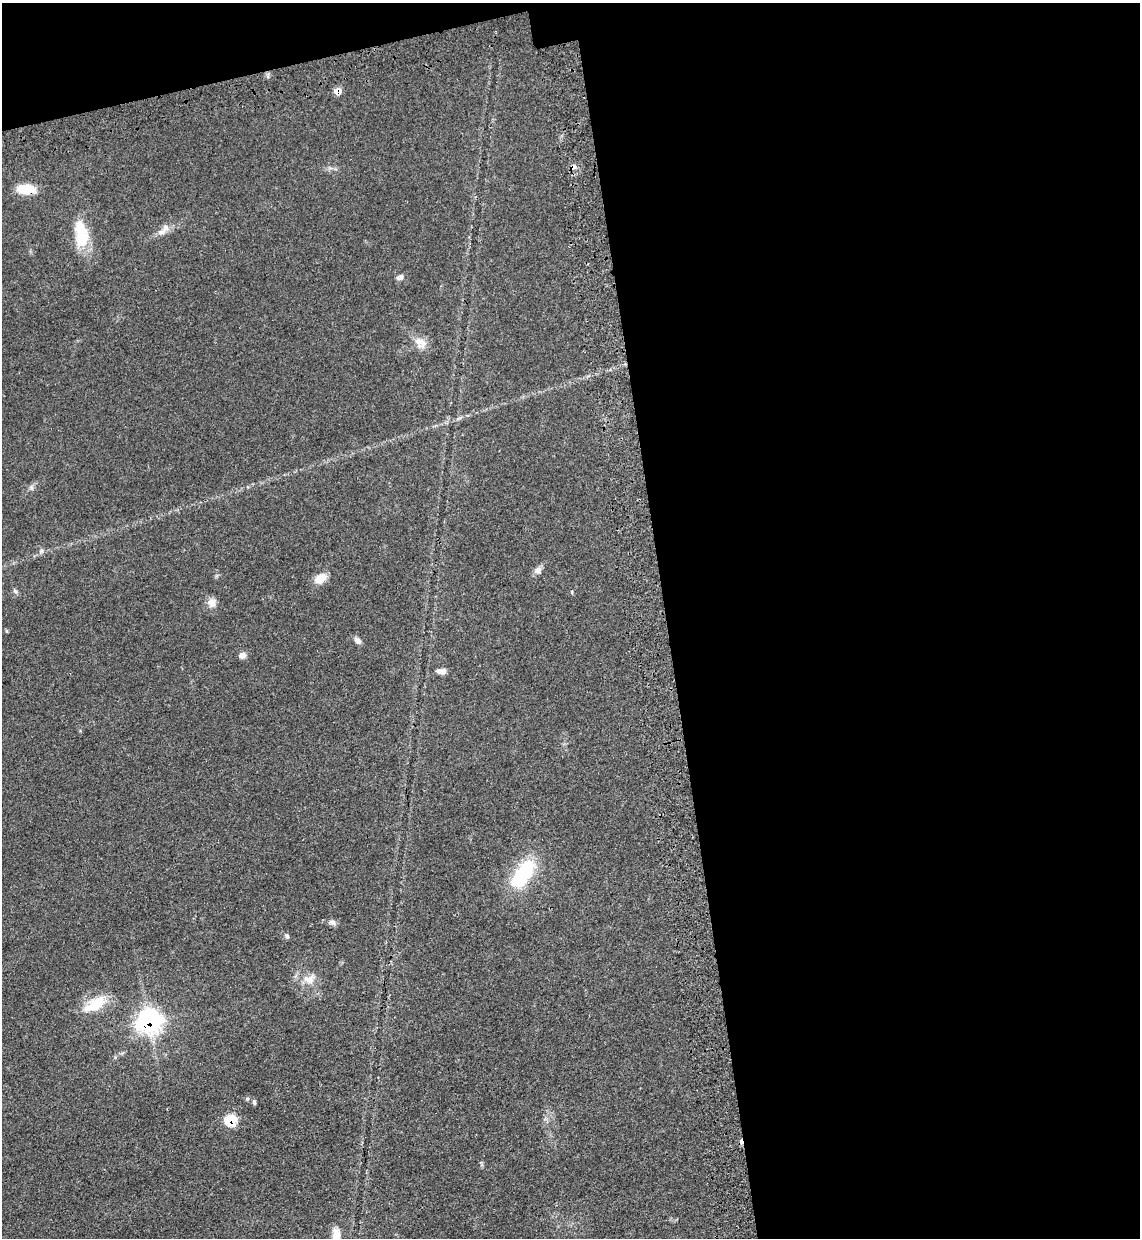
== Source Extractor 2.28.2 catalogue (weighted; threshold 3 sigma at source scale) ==
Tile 4 of 4 x 4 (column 4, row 1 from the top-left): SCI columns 3616-4753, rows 3783-5018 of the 5070 x 5089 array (HDU 1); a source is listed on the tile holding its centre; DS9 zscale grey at full resolution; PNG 1142 x 1240 px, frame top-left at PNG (2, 3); no overlay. Shown black and unused: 44% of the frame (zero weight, under 3 of 4 exposures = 6% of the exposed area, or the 3 px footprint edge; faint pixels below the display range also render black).
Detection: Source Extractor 2.28.2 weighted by HDU 2 'WHT'; one run over the whole footprint, this tile lists its part. Background 0.0412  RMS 0.0064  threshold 0.029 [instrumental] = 3 sigma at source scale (4.5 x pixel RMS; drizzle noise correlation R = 1.50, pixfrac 1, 0.05/0.05 arcsec/px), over >= 5 px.
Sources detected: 29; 1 cosmic-ray / hot-pixel residue — not listed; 2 inside a brighter listed object's ellipse — not listed separately; the other 26 listed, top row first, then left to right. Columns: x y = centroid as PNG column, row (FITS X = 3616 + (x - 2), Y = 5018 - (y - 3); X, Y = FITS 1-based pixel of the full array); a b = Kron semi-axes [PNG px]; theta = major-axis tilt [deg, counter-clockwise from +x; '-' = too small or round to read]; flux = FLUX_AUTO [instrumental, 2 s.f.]
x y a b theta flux
337 91 7 6 - 6
574 167 9 7 25 2.4
26 189 19 10 -4 14
162 232 12 7 23 3.6
81 234 32 15 -84 24
401 277 10 6 58 2
419 341 22 12 -57 7.2
31 487 8 6 -80 1.7
41 551 8 5 83 1.5
538 570 10 9 - 3.1
320 578 16 10 31 7.1
15 591 7 5 -45 1.3
212 603 13 11 -86 4.5
7 631 6 4 -88 0.66
358 640 9 6 -43 2.8
242 655 9 8 - 2.9
443 671 8 7 - 3.2
523 874 39 18 54 41
332 922 10 7 -35 2.2
287 936 7 5 -72 1.2
309 979 18 12 9 7.9
95 1004 29 14 31 19
149 1021 10 10 - 330
254 1102 7 4 -81 1.1
231 1120 7 6 - 27
336 1236 21 11 83 8.5
Overlapping masked pixels (flux is a lower limit): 5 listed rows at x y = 337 91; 574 167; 26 189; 149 1021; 231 1120
Isophote crosses this tile's border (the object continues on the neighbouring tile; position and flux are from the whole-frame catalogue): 1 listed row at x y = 336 1236